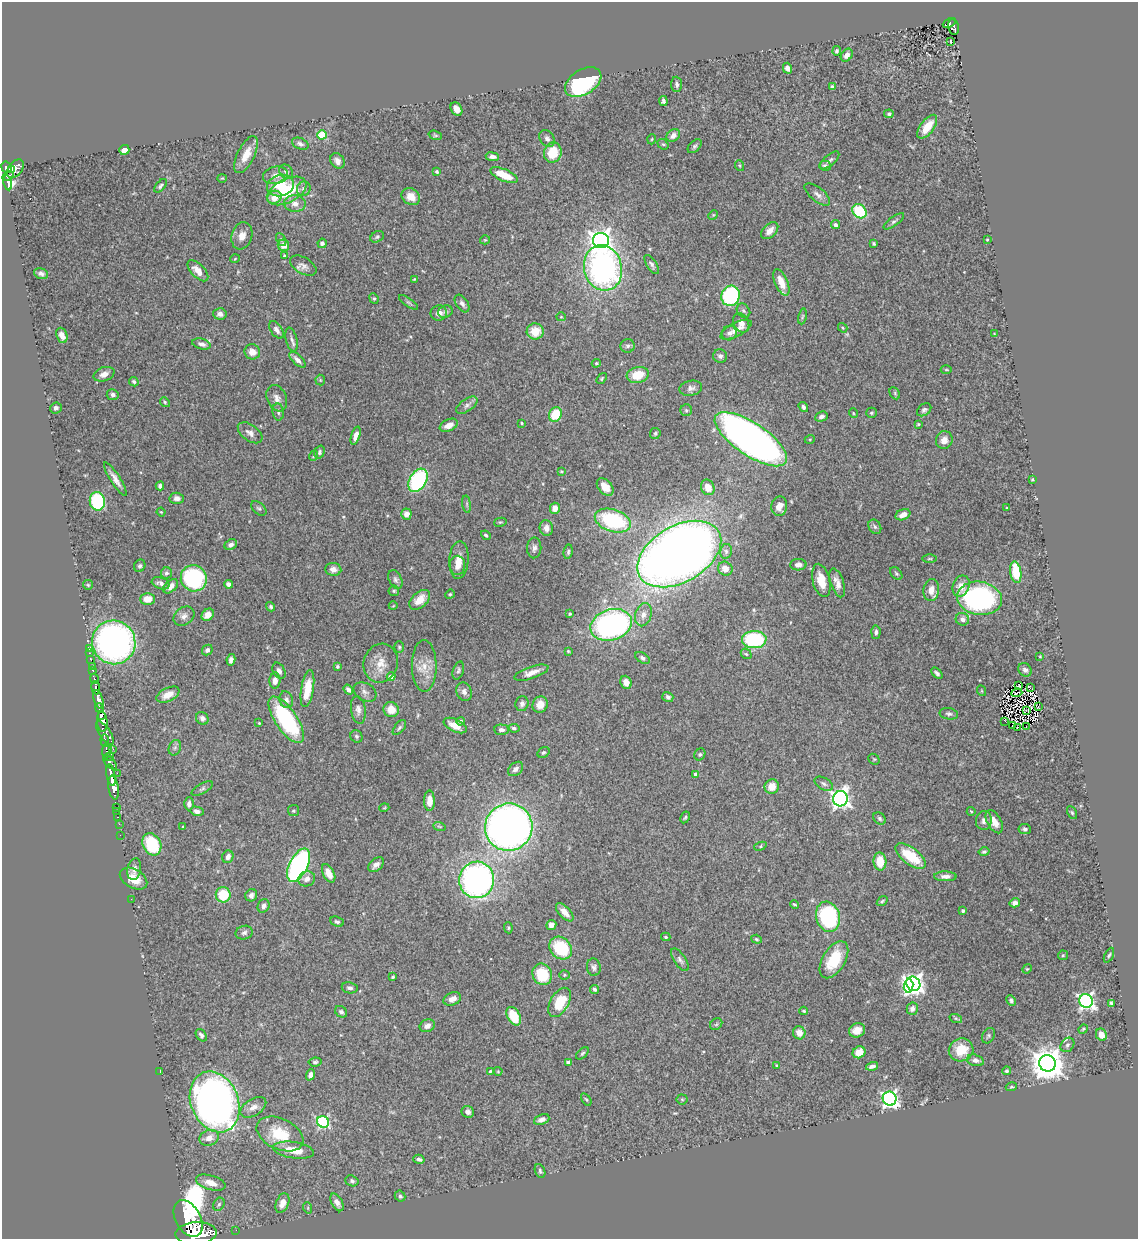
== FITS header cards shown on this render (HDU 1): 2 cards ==
NAXIS1  =                 1136
NAXIS2  =                 1237

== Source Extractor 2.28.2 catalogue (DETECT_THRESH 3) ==
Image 1136 x 1237 px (HDU 1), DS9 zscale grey, 1 PNG px = 1 image px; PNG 1140 x 1241 px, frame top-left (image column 1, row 1237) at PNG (2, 2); each listed source drawn as its Kron ellipse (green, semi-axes under 4 px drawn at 4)
Background 2.02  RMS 0.033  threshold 0.0989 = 3 sigma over >= 5 px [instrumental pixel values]
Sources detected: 396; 6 with non-positive FLUX_AUTO (blend fragments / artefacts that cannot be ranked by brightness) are neither listed nor drawn; the other 390 listed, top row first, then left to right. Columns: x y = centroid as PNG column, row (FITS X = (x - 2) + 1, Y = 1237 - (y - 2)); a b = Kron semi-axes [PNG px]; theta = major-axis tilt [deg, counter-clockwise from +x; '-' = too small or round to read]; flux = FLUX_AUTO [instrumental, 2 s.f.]
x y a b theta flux
949 23 7 4 28 220
953 27 8 5 -77 290
950 41 4 2 - 2.4
837 51 5 4 - 4.3
847 55 7 5 54 10
787 68 5 4 - 7.9
583 82 20 12 31 250
677 84 8 5 -88 5.9
832 87 4 4 - 5.3
663 101 5 4 - 5.1
456 109 7 5 -56 15
889 114 5 4 - 4.3
927 127 14 6 54 37
322 135 5 4 - 89
435 135 7 4 -17 3.2
673 136 7 5 40 12
547 139 9 7 -55 8.1
652 139 5 3 - 2
300 144 9 5 -23 7.1
663 144 6 4 -38 3.5
695 146 8 5 46 4.5
124 150 5 5 - 17
553 152 10 8 72 59
246 155 20 8 64 34
492 157 6 4 -8 7.1
830 160 12 5 41 6.4
337 161 8 6 -52 12
740 166 5 3 - 2.4
825 166 6 5 - 5.6
7 167 6 5 - 1500
15 169 10 6 54 1100
11 170 3 2 - 440
286 172 8 6 -45 8.3
437 172 4 3 - 3.3
275 175 13 8 12 16
504 175 15 6 -24 48
8 176 6 3 24 770
222 178 4 4 - 2.2
8 183 7 3 -79 740
280 185 14 10 14 61
161 186 8 4 50 5.2
304 189 7 6 - 9.2
287 191 21 12 27 100
817 194 15 7 -39 11
274 197 7 6 - 34
411 197 10 8 -33 24
295 204 11 8 -4 16
859 211 8 6 -42 110
713 215 5 4 - 2.2
894 221 12 4 35 5.5
835 225 4 4 - 5.6
770 231 10 6 44 16
242 236 14 10 73 20
377 237 7 5 29 4.3
281 239 7 4 -63 3.9
485 240 5 4 - 2.4
601 240 8 7 - 1400
987 240 3 2 - 2.3
322 243 4 4 - 7.3
874 244 3 3 - 3.1
283 245 6 5 - 20
284 256 4 3 - 2.6
235 259 5 3 - 1.7
652 264 11 5 -58 6.8
303 266 14 8 -30 12
603 268 23 19 -76 620
198 271 13 6 -45 23
41 274 7 5 -19 6.8
414 279 4 3 - 1.9
781 282 14 6 -67 34
731 296 10 9 - 230
374 298 5 4 - 3.4
409 302 11 4 -34 5
462 304 10 6 -56 8.3
743 311 8 6 -51 5.5
445 312 7 6 - 6
439 313 8 7 - 12
220 314 6 6 - 9.3
802 316 8 4 80 3.4
561 317 5 4 - 2.5
741 323 10 7 -62 15
843 328 5 4 - 2.8
276 330 10 5 -56 8.5
736 330 17 7 27 24
535 331 8 8 - 40
729 333 7 7 - 7.9
994 334 4 2 - 1.9
62 335 8 5 -70 15
292 340 12 5 -77 7.8
201 344 9 5 -15 9.3
628 346 7 7 - 6.4
252 352 8 7 - 18
720 356 7 6 - 7
297 360 10 5 -44 12
596 363 5 4 - 3.1
946 370 5 3 - 2.1
104 374 11 7 19 14
638 375 11 8 15 50
602 379 6 4 54 2.9
320 380 5 5 - 2.7
134 382 5 4 - 4
691 388 11 7 12 9.8
895 393 6 4 -62 3.9
113 395 6 5 - 7.1
277 398 14 9 -67 14
165 402 5 4 - 3
467 405 12 6 35 8.2
803 407 5 4 - 6.2
56 408 6 5 - 6
686 410 6 6 - 3.8
924 410 8 5 37 5.5
278 412 8 5 -81 6.1
853 413 5 3 - 1.9
871 413 5 5 - 3.6
555 414 7 6 - 63
821 417 6 5 - 7.4
522 423 3 2 - 2.6
918 424 4 3 - 2.3
449 425 9 6 25 21
250 433 14 8 -36 13
655 433 5 5 - 3.6
356 436 9 4 73 15
751 439 42 16 -34 2000
810 439 5 3 - 1.9
944 440 9 8 - 16
319 452 7 5 72 5
313 456 5 3 - 1.9
561 471 3 3 - 2.2
115 479 19 5 -57 15
1032 479 3 3 - 2.2
418 480 12 8 60 260
160 486 4 4 - 7.7
605 487 10 6 -49 22
708 487 8 6 -66 22
177 498 7 5 -2 8.7
97 501 9 7 -82 180
467 504 9 4 -82 3.7
779 506 10 8 78 20
259 508 9 5 -42 4.8
555 508 5 5 - 18
1006 508 4 2 - 1.7
161 512 4 3 - 2.1
406 514 5 5 - 12
903 515 8 5 23 16
613 521 18 11 -18 200
500 522 6 4 14 2.6
875 527 8 6 -61 5.6
546 528 8 6 -78 13
486 535 5 4 - 3.5
231 545 6 5 - 7.9
534 548 10 7 89 9.5
726 551 7 6 - 6.4
568 552 7 4 81 4.3
679 554 45 28 30 2600
929 559 7 3 0 2.9
459 560 19 9 87 23
457 565 9 7 89 16
798 565 8 5 2 12
140 566 6 5 - 4.8
333 569 8 6 -7 13
725 569 7 6 - 19
1016 572 11 5 -81 68
166 573 6 5 - 5.6
896 574 7 5 -48 3.8
194 578 13 13 - 220
395 580 10 6 -65 6.8
821 580 17 8 -76 34
161 583 9 5 -19 9.3
837 583 15 6 -72 16
228 584 4 4 - 10
88 585 5 4 - 2.6
171 586 8 5 42 14
961 586 11 8 68 25
931 590 11 8 81 22
394 591 5 5 - 3.7
450 594 5 4 - 2.4
979 598 22 16 -9 420
147 599 7 6 - 28
420 600 12 7 42 29
393 606 4 3 - 1.6
271 607 5 4 - 4.1
570 614 3 3 - 3.4
208 615 7 5 44 16
643 615 12 8 75 16
184 616 11 8 37 12
962 619 7 6 - 9.2
611 625 21 15 18 640
876 632 6 4 86 6.6
754 640 12 8 0 200
114 642 22 21 - 780
399 647 6 5 - 3.4
89 649 3 3 - 22
207 650 6 5 - 6.3
568 651 3 3 - 2.1
89 653 2 2 - 7
746 654 6 4 -42 3.5
1040 656 4 3 - 1.9
642 658 8 5 -31 5.6
91 660 2 2 - 30
231 660 6 4 81 9.3
381 663 19 17 72 37
92 666 2 2 - 19
337 666 3 3 - 3.1
424 666 26 12 -89 37
93 670 4 3 - 110
458 670 9 5 72 5.4
1025 670 7 6 - 8.2
279 671 9 6 -63 9
531 673 18 6 19 19
937 673 7 4 -44 5.9
391 677 4 4 - 28
94 679 5 3 - 480
275 681 8 5 86 14
626 682 7 5 -67 16
1019 686 3 2 - 3.4
1030 687 4 2 - 3.1
96 688 7 3 -83 790
307 689 19 6 81 54
348 690 5 4 - 7.2
982 691 5 3 - 1.9
365 692 12 8 -30 10
464 692 9 7 -69 10
1017 693 5 2 - 1.3
168 695 12 6 25 24
668 697 6 5 - 5.4
98 699 9 4 -73 4400
286 700 8 6 -73 9.5
522 704 7 6 - 6.9
540 705 8 7 - 22
1038 707 3 2 - 0.86
99 708 4 3 - 940
358 710 14 7 -82 12
391 710 8 7 - 31
1026 710 3 2 - 3.5
949 714 9 5 -10 5.8
101 716 3 3 - 1800
202 718 7 6 - 9.1
286 720 27 11 -56 240
102 721 10 5 -86 6300
460 721 4 4 - 5.8
1005 721 2 2 - 2.7
259 723 3 3 - 2.2
455 726 12 6 -26 27
1013 726 3 2 - 6.6
1026 726 2 2 - 1.1
399 728 9 5 50 4.9
514 728 5 4 - 5.1
1017 728 3 2 - 2
501 730 7 5 -3 7.8
105 733 13 5 -57 2600
356 736 6 5 - 4
105 741 6 4 -87 1500
175 748 8 6 69 6
113 749 2 2 - 45
107 751 7 4 84 1900
543 752 6 5 - 4
700 754 6 5 - 3.8
109 757 5 3 - 780
874 759 6 5 - 2.8
110 763 8 4 -48 1200
516 769 8 6 41 10
117 773 2 2 - 32
695 774 4 3 - 8.1
111 775 11 3 -79 4200
824 784 10 5 -30 6.6
772 787 7 7 - 27
114 788 12 5 -81 5200
202 789 12 5 29 5.5
840 799 8 7 - 1000
429 801 10 5 -89 27
189 804 6 4 -90 7.4
116 807 3 2 - 78
384 808 5 3 - 1.9
117 811 4 2 - 110
197 811 6 4 -13 11
293 811 5 5 - 3.7
971 811 4 3 - 1.8
1072 813 7 4 -63 3.4
117 817 3 2 - 80
685 817 6 4 62 2.9
880 818 7 5 -46 4.5
984 821 9 8 - 11
994 822 13 7 -61 23
119 824 2 2 - 30
439 826 6 4 -19 3.2
183 827 3 3 - 3.2
509 827 24 23 - 1300
1025 829 6 5 - 5.5
120 835 2 2 - 31
152 844 11 9 -63 120
760 846 6 4 22 3.2
984 852 5 4 - 4.7
911 856 18 8 -37 81
228 857 6 5 - 11
880 861 9 6 -85 42
299 865 18 9 63 510
376 865 9 6 39 11
134 869 11 6 78 9.8
329 873 10 5 -62 25
945 876 11 5 -1 11
134 879 15 9 -29 37
307 879 8 7 - 13
477 880 18 17 - 720
223 895 7 7 - 64
251 895 6 5 - 8.2
131 899 2 2 - 34
882 901 6 4 37 3.1
1015 903 5 4 - 8.7
794 904 4 3 - 2.9
264 906 7 5 63 9.2
963 911 3 3 - 5.1
565 912 11 5 -47 18
828 917 15 12 -74 250
337 922 7 4 -23 4.8
551 925 5 5 - 13
508 928 5 4 - 2.9
244 933 8 6 16 6.5
666 937 4 3 - 3.4
756 939 5 4 - 3.1
561 948 12 10 -44 120
1063 955 5 4 - 2.7
1109 955 8 3 63 3.5
680 960 13 5 -56 8.4
834 960 20 11 59 72
594 967 9 7 -81 7.2
1027 969 5 4 - 2.3
542 974 11 9 -65 87
564 975 5 4 - 2.9
393 977 4 3 - 3.3
913 984 7 6 - 1200
909 986 7 4 82 240
350 988 8 5 -9 7.2
595 989 4 4 - 4.7
452 999 9 6 23 16
1011 1000 5 4 - 4.1
1086 1001 7 6 - 640
560 1002 16 9 59 70
1111 1003 4 3 - 3.4
912 1009 6 5 - 9.2
804 1011 4 3 - 3.3
341 1012 6 5 - 7.1
514 1016 10 6 -63 67
956 1019 6 4 -20 3.4
716 1024 7 5 43 3.7
427 1026 8 6 23 10
1083 1029 5 4 - 2.6
857 1030 8 7 - 21
799 1033 6 6 - 19
201 1035 7 5 -55 6.9
1101 1035 6 5 - 19
988 1036 8 6 61 4.2
1067 1045 8 6 50 7.3
961 1050 12 11 - 52
859 1052 7 5 33 22
582 1053 8 4 44 3.9
975 1060 8 5 -15 7.9
315 1062 6 4 7 4.3
568 1062 4 3 - 7
1047 1063 8 8 - 5000
776 1065 4 2 - 1.5
872 1066 6 3 16 6.9
160 1071 3 2 - 1.7
490 1071 4 3 - 3
498 1071 4 4 - 2
1006 1071 4 4 - 3.7
310 1075 6 4 69 12
1011 1087 5 3 - 3
586 1099 7 3 -53 2.8
682 1099 5 5 - 2.9
890 1099 7 6 - 740
215 1102 31 23 -67 1200
253 1107 14 8 32 17
468 1112 6 6 - 9.2
542 1120 8 5 22 8.8
323 1122 6 5 - 300
280 1134 25 15 -25 74
209 1138 10 7 18 19
293 1150 20 8 -8 42
419 1159 6 4 -15 6.5
540 1171 7 5 -68 4.3
352 1181 7 5 -19 4.9
211 1183 15 7 -16 22
400 1196 6 5 - 5.3
337 1202 9 5 -60 12
282 1203 10 6 69 20
219 1204 7 5 61 4.1
308 1208 6 3 -73 2.5
188 1219 20 12 -61 16000
236 1230 2 2 - 25
196 1233 20 11 3 21000
At the frame edge (FLAGS 8, measured only in part): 1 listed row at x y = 196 1233
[6 non-positive-flux detections neither listed nor drawn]